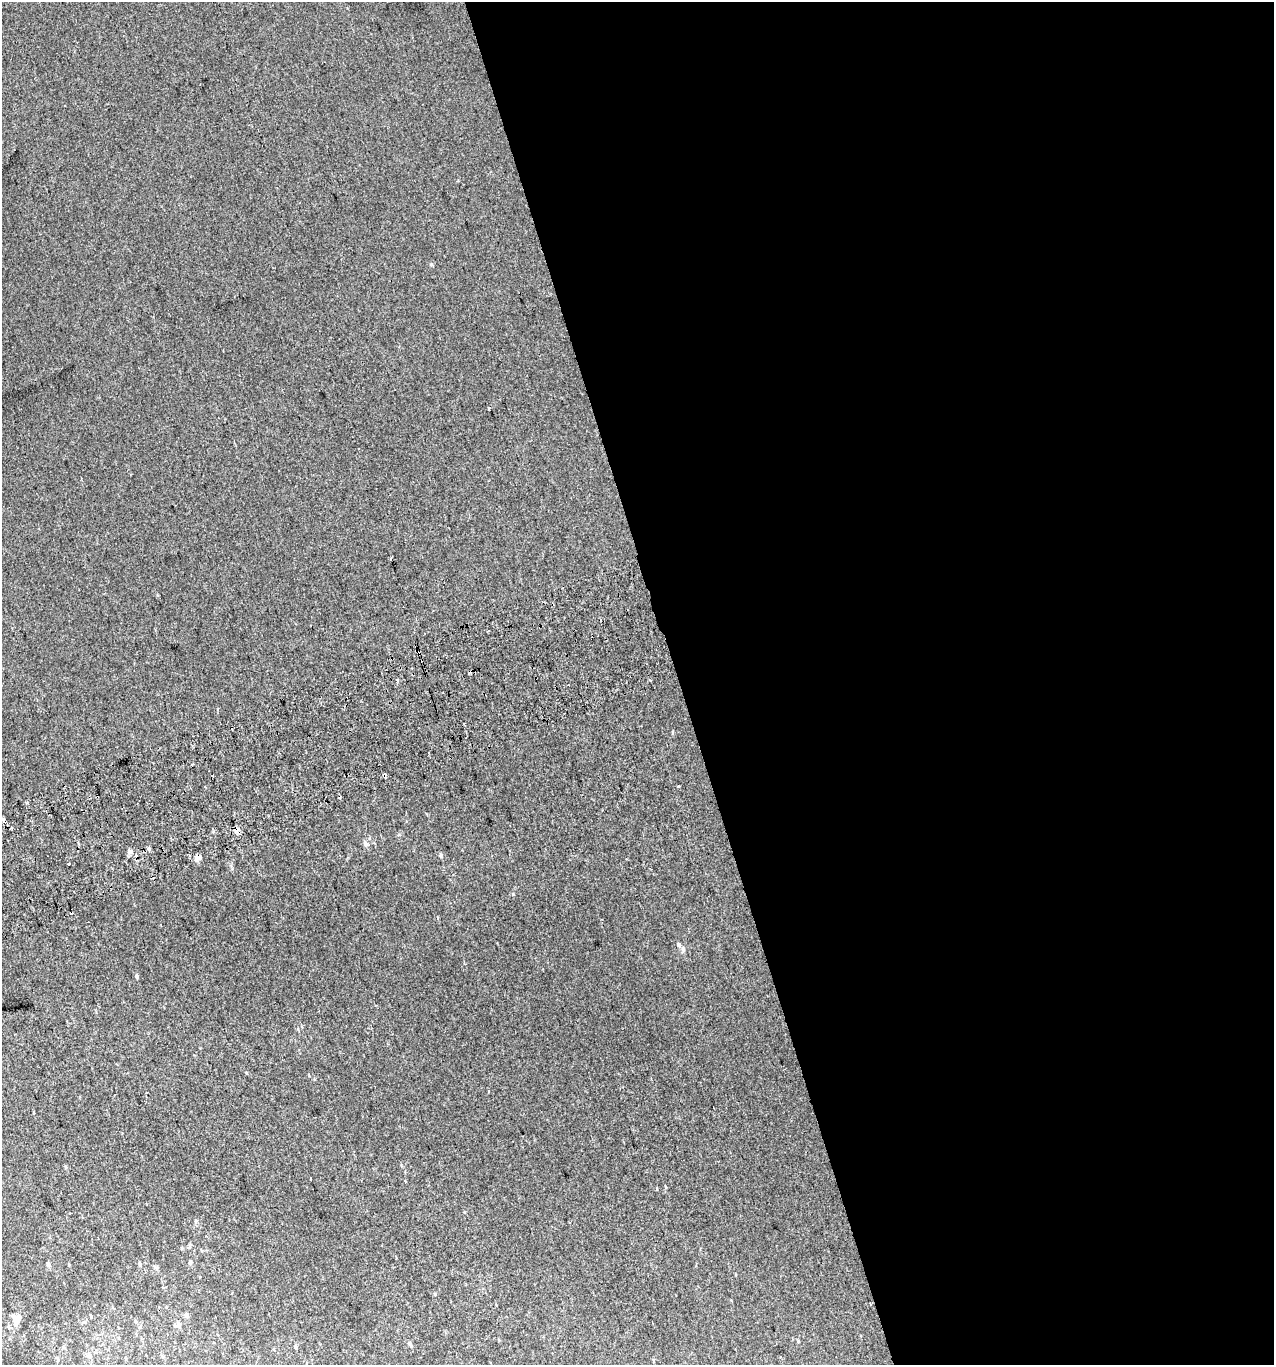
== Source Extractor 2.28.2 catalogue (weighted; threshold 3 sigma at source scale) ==
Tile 8 of 4 x 4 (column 4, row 2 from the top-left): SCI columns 3902-5173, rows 2770-4132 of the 5313 x 5536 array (HDU 1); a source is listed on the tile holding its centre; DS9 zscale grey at full resolution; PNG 1276 x 1367 px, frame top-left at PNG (2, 2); no overlay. Shown black and unused: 47% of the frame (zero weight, under 2 of 3 exposures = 2% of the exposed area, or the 3 px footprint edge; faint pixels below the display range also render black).
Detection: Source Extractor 2.28.2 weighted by HDU 2 'WHT'; one run over the whole footprint, this tile lists its part. Background 0.00305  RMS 0.0074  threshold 0.0333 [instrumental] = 3 sigma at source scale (4.5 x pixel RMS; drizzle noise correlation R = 1.50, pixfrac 1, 0.0396/0.0396 arcsec/px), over >= 5 px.
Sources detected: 33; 7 cosmic-ray / hot-pixel residue — not listed; the other 26 listed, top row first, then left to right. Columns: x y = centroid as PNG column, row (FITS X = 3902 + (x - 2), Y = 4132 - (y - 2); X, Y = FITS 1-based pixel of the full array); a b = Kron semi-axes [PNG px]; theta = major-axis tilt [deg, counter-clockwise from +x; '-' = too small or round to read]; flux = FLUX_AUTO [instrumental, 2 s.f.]
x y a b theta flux
489 408 3 3 - 1.5
397 680 3 3 - 1.5
192 764 3 2 - 0.77
678 786 3 3 - 3.4
3 820 4 3 - 4.6
12 828 3 3 - 1.8
365 843 7 6 - 2.1
149 849 5 5 - 1.2
130 852 7 6 - 2.1
441 856 6 5 - 1.4
197 858 10 7 34 2.8
69 864 3 3 - 2.6
678 945 6 5 - 1.5
137 977 5 4 - 1
65 1167 5 3 - 0.76
182 1248 5 3 - 0.57
190 1263 5 4 - 0.91
48 1265 6 5 - 2
140 1265 5 3 - 0.78
186 1316 7 5 -53 1.5
16 1320 12 8 86 6.9
135 1322 6 5 - 1.1
178 1325 9 6 -4 2.8
410 1344 8 5 -64 1.6
295 1347 6 4 -71 1.1
90 1355 8 6 -61 2.5
Overlapping masked pixels (flux is a lower limit): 1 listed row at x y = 3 820
Unlisted compact peaks at least as high as the median listed source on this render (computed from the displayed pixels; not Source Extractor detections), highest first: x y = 513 894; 431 264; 27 803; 213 831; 435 1294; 798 1341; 246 1073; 232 868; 657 1189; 309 1076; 401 1165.